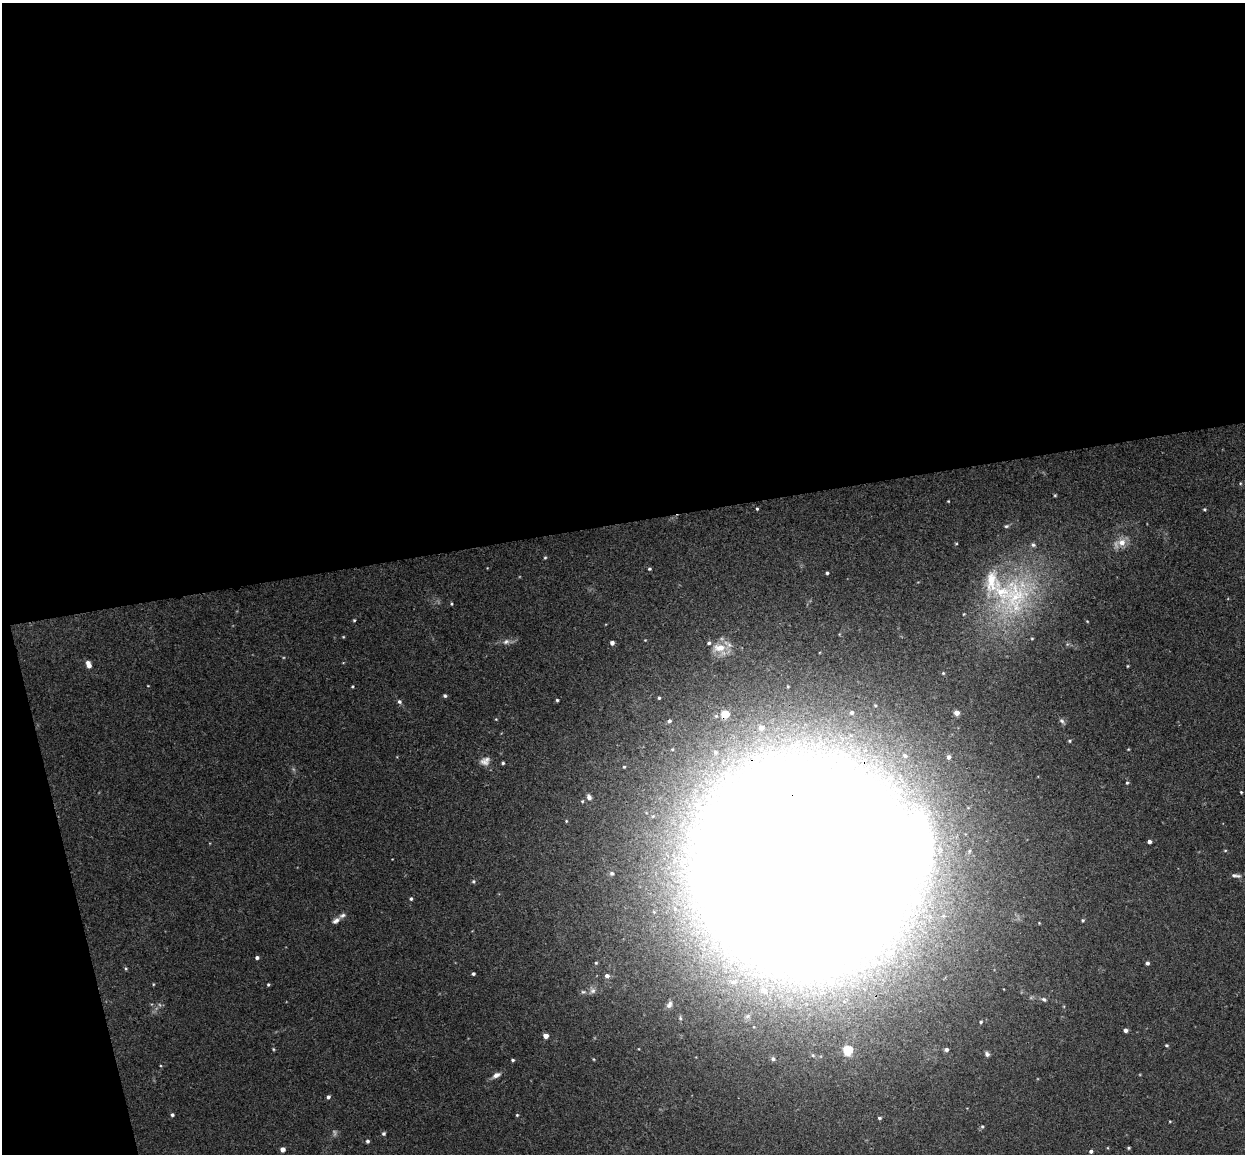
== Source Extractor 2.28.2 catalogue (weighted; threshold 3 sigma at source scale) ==
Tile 1 of 4 x 4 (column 1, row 1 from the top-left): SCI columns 57-1299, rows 3608-4759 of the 5086 x 5029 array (HDU 1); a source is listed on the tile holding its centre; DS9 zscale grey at full resolution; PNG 1247 x 1156 px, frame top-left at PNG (2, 3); no overlay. Shown black and unused: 48% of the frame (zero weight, under 3 of 4 exposures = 5% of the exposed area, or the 3 px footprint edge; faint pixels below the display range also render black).
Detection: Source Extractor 2.28.2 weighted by HDU 2 'WHT'; one run over the whole footprint, this tile lists its part. Background 0.0493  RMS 0.0046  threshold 0.0208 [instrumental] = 3 sigma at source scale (4.5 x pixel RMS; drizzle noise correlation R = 1.50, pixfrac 1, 0.05/0.05 arcsec/px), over >= 5 px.
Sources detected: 89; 1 too faint to see at this stretch — not listed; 6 inside a brighter listed object's ellipse — not listed separately; the other 82 listed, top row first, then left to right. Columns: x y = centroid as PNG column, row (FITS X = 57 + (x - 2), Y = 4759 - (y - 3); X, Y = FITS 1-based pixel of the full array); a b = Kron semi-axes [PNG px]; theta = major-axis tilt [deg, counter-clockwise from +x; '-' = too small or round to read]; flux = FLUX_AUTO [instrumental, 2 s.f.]
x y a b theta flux
1055 495 4 4 - 0.48
948 501 4 3 - 0.32
757 509 3 3 - 0.45
1204 509 5 4 - 0.54
1006 526 5 4 - 0.65
1122 542 12 10 8 5.2
545 558 4 4 - 0.52
649 569 4 3 - 0.59
827 573 3 3 - 0.69
1015 595 69 41 74 70
451 604 4 3 - 0.47
964 614 5 3 - 0.41
354 620 4 3 - 0.51
1087 621 4 3 - 0.3
506 642 10 7 23 1.9
612 643 4 4 - 1.6
719 648 20 12 4 7.2
89 664 9 5 -69 2.7
1127 666 4 3 - 0.38
352 686 4 3 - 0.45
445 696 5 4 - 0.8
659 698 4 4 - 0.6
557 700 3 3 - 0.58
399 702 6 5 - 1.1
852 712 4 4 - 0.95
957 713 5 5 - 3.7
725 714 5 5 - 10
669 721 5 5 - 1.2
1062 721 8 5 -44 1.1
761 728 5 5 - 2.9
1070 741 4 4 - 0.67
905 756 7 6 - 1.5
949 757 6 5 - 1.6
485 761 13 10 24 3
503 763 4 4 - 0.64
624 767 3 3 - 0.53
1127 783 4 4 - 0.56
1241 792 3 2 - 0.41
589 797 7 5 -57 1.6
1149 842 4 4 - 1.7
1225 850 5 3 - 0.44
804 865 123 116 5 6800
612 873 6 5 - 1.2
1234 875 10 6 13 1.4
473 881 5 4 - 0.65
411 899 5 4 - 0.7
1082 920 4 4 - 0.59
336 921 11 6 37 1.8
891 952 12 10 -39 6.1
257 957 4 4 - 1
596 963 5 4 - 0.55
1147 963 4 4 - 0.98
473 974 4 3 - 0.8
607 976 5 5 - 1.5
153 984 4 3 - 0.36
268 985 4 3 - 0.56
593 991 8 8 - 1.7
764 991 9 7 -48 2.8
1044 999 7 5 -31 0.91
669 1005 10 7 64 2.2
981 1022 4 4 - 0.62
1125 1030 4 4 - 1.5
546 1036 4 4 - 3.4
1167 1045 5 3 - 0.55
273 1049 5 3 - 0.44
848 1050 5 5 - 32
946 1050 4 4 - 1.6
987 1054 7 5 -53 1.2
773 1059 5 5 - 1.2
513 1060 4 3 - 0.65
496 1075 11 6 26 2.2
328 1097 4 4 - 1.1
172 1115 4 4 - 0.82
517 1115 5 4 - 0.47
879 1118 4 3 - 0.73
1170 1121 4 3 - 0.36
982 1126 5 4 - 0.67
384 1133 5 4 - 0.79
367 1141 4 4 - 0.86
1129 1148 4 3 - 0.56
282 1149 4 4 - 2.5
1091 1151 4 4 - 1.2
Overlapping masked pixels (flux is a lower limit): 2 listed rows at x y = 725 714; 804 865